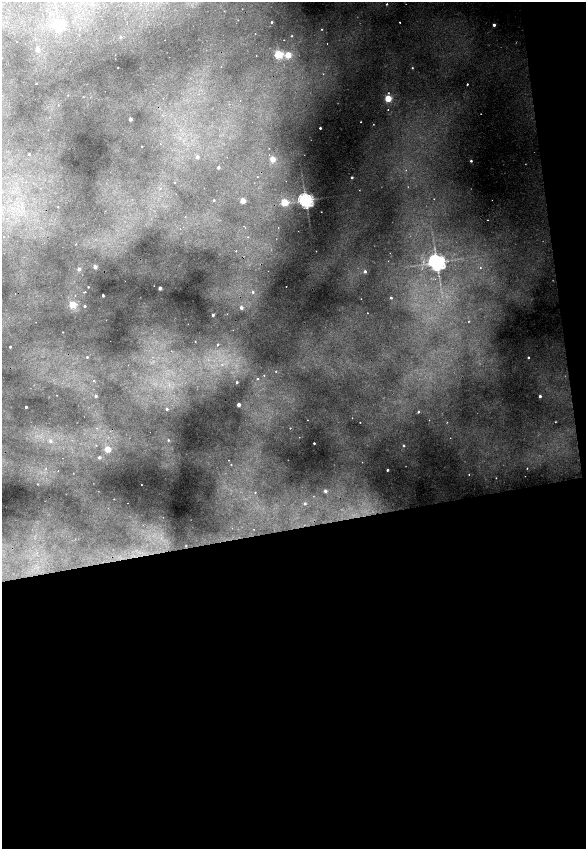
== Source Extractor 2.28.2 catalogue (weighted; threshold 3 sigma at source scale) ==
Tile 16 of 4 x 4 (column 4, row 4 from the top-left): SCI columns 3831-4998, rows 1-1693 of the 5212 x 6773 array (HDU 1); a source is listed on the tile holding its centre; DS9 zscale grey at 2 x 2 block average (1 PNG px = mean of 2 x 2 image px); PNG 588 x 851 px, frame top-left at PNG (2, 2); no overlay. Shown black and unused: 41% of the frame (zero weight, under 2 of 4 exposures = <1% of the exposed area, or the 3 px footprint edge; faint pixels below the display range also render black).
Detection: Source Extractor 2.28.2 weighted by HDU 2 'WHT'; one run over the whole footprint, this tile lists its part. Background 0.48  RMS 0.025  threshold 0.111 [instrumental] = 3 sigma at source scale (4.5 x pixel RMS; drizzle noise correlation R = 1.50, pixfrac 1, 0.05/0.05 arcsec/px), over >= 5 px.
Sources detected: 94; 7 cosmic-ray / hot-pixel residue — not listed; the other 87 listed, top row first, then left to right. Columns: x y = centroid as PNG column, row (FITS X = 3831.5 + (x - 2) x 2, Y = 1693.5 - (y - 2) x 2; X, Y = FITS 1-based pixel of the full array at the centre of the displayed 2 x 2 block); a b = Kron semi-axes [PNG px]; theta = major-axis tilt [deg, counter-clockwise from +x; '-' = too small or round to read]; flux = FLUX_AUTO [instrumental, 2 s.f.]
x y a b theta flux
387 4 2 2 - 5.8
50 14 2 2 - 8.9
272 22 2 2 - 5.4
400 22 2 2 - 3.1
58 25 3 3 - 430
494 25 2 2 - 14
64 29 3 2 - 5
322 29 2 2 - 2.2
255 34 2 2 - 2.9
292 36 2 2 - 2.6
120 37 3 2 - 6.9
284 40 2 2 - 3.1
37 50 2 2 - 20
278 54 3 3 - 330
256 55 2 2 - 2.8
288 55 3 2 - 100
118 68 2 2 - 2.6
412 68 2 2 - 2.9
36 84 2 2 - 8.6
467 84 2 2 - 4
388 98 3 3 - 170
388 110 2 2 - 1.8
130 119 2 2 - 28
361 122 2 2 - 1.9
320 128 2 2 - 8.1
160 144 2 2 - 2
142 146 2 2 - 1.7
29 154 2 2 - 6.4
197 157 2 2 - 21
272 159 2 2 - 69
471 161 2 2 - 6.6
218 167 2 2 - 15
352 177 2 2 - 5.6
160 188 2 2 - 3.1
214 200 2 2 - 3.9
306 200 4 3 - 1800
243 201 2 2 - 87
284 202 3 3 - 240
58 207 2 2 - 1.9
488 220 2 2 - 2.5
436 262 4 4 - 2300
95 267 2 2 - 32
79 269 3 3 - 13
365 271 2 2 - 11
88 287 2 2 - 2.7
160 288 2 2 - 35
85 292 2 2 - 3.4
253 292 3 3 - 6.1
15 294 2 2 - 23
75 295 2 2 - 3.1
103 296 2 2 - 6.6
391 298 2 2 - 6.2
72 304 3 3 - 220
85 306 2 2 - 5.9
241 308 3 2 - 24
213 315 2 2 - 12
217 345 2 2 - 7.7
10 347 2 2 - 7.2
87 357 2 2 - 4.9
528 357 2 2 - 5.8
222 365 3 2 - 4.4
264 375 2 2 - 3.4
258 378 2 2 - 3.3
93 380 2 2 - 3
237 382 2 2 - 5.3
96 396 2 2 - 8.5
540 396 2 2 - 11
239 405 2 2 - 40
26 407 2 2 - 9.5
167 409 2 2 - 7.8
418 412 2 2 - 5.9
429 420 2 2 - 1.8
290 428 2 2 - 2.5
168 440 3 2 - 4.7
50 441 3 3 - 9.9
314 443 2 2 - 5.4
403 446 2 2 - 6.4
107 449 2 2 - 96
99 457 2 2 - 12
387 470 2 2 - 5.8
469 474 2 2 - 2.2
141 485 2 2 - 4.3
325 491 3 2 - 16
255 492 2 2 - 2.1
305 503 3 2 - 4.9
163 517 2 2 - 1.6
186 545 2 2 - 2.6
Diffuse or blended objects may show on this block-average render without a row.